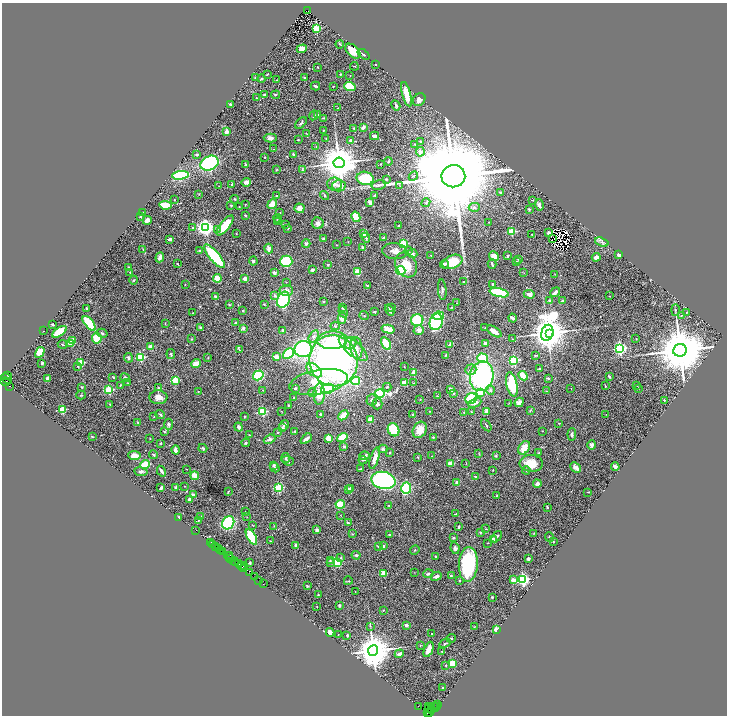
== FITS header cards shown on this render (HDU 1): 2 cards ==
NAXIS1  =                 1449
NAXIS2  =                 1427

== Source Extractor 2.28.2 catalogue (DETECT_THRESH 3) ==
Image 1449 x 1427 px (HDU 1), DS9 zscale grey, zoomed out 1/2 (1 PNG px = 2 x 2 image px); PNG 729 x 718 px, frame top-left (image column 1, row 1426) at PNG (2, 3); each listed source drawn as its Kron ellipse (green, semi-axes under 4 px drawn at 4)
Background 1.84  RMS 0.043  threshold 0.129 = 3 sigma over >= 5 px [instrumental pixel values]
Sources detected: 544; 36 cannot appear on this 1/2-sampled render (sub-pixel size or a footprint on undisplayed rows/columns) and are neither listed nor drawn; of the other 508, the 500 brightest by FLUX_AUTO listed and drawn (8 fainter detections omitted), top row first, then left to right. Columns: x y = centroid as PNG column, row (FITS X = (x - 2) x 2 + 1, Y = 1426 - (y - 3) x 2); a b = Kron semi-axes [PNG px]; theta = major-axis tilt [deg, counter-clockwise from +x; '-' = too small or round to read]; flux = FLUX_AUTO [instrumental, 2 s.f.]
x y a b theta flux
307 11 4 2 - 780
316 29 3 3 - 520
340 44 4 1 - 7.5
302 49 5 4 - 72
353 51 9 5 -44 140
363 54 7 3 -37 15
375 64 2 2 - 10
354 66 4 1 - 3.7
318 67 2 1 - 5
267 74 2 2 - 7.8
340 74 3 2 - 7.4
350 75 2 2 - 2.8
304 77 2 2 - 24
256 78 2 2 - 36
261 79 4 2 - 9.4
277 80 2 1 - 3.3
315 86 5 2 - 20
333 86 3 2 - 5.8
350 86 6 4 -18 270
406 94 12 4 -75 140
264 95 2 2 - 19
276 95 4 3 - 10
256 98 2 2 - 3.5
419 100 7 5 46 40
230 104 2 2 - 44
396 105 5 2 - 16
338 108 2 1 - 2.7
314 115 5 2 - 9.3
317 115 3 2 - 20
323 118 4 3 - 6.7
301 123 7 3 46 14
363 127 4 3 - 34
354 128 2 2 - 7.1
323 130 2 2 - 4.5
226 132 3 2 - 70
307 134 3 2 - 3
375 136 4 3 - 26
270 138 6 4 -1 28
326 138 2 2 - 3.2
298 140 3 2 - 3.6
351 140 4 3 - 20
421 141 2 2 - 11
415 144 3 2 - 3.4
316 146 2 2 - 3.6
273 149 3 2 - 3.9
420 152 5 3 - 69
197 154 3 3 - 15
293 154 4 3 - 12
265 157 2 2 - 4.5
388 161 4 3 - 7.2
210 163 9 7 25 960
339 163 5 5 - 31000
245 164 4 2 - 5.6
380 164 3 2 - 2.9
277 169 4 2 - 4
303 170 4 3 - 6.3
180 175 8 4 7 570
413 176 5 3 - 11
453 176 12 11 - 290000
365 178 9 6 -11 470
386 179 2 2 - 13
246 182 5 3 - 51
232 184 4 3 - 12
335 184 7 6 - 45
379 185 7 4 14 19
219 186 3 2 - 3.7
339 186 7 5 -2 38
400 186 2 1 - 2.5
500 193 2 2 - 34
199 194 3 2 - 3.7
375 195 3 2 - 8.9
276 196 2 2 - 5.2
324 196 5 3 - 9.9
235 199 4 3 - 7.6
174 200 2 1 - 3.3
532 200 3 2 - 3.7
370 202 3 2 - 27
426 202 4 3 - 12
272 204 5 3 - 150
165 205 6 4 -9 130
231 205 3 3 - 7.8
245 205 2 2 - 3
539 205 6 3 -73 32
239 207 2 1 - 4.1
474 207 5 4 - 17
300 208 5 4 - 45
529 209 3 2 - 11
142 212 2 2 - 3.5
280 213 2 2 - 2.8
245 215 2 2 - 6.4
140 216 3 2 - 5.5
356 217 5 4 - 130
277 218 4 3 - 8.1
147 220 4 4 - 24
278 221 3 3 - 6.6
489 222 2 1 - 2.8
318 223 6 6 - 38
286 224 3 2 - 2.7
225 225 12 4 52 220
399 226 3 2 - 13
206 227 4 4 - 4200
193 228 4 4 - 17
288 228 2 2 - 18
217 229 4 3 - 10
512 232 3 3 - 350
549 233 3 3 - 20
236 234 2 1 - 2.6
364 234 4 3 - 25
532 235 2 1 - 4.2
383 237 3 3 - 6.6
323 238 2 2 - 10
366 238 5 2 - 13
552 238 2 1 - 2.7
170 239 3 2 - 20
348 242 2 2 - 2.6
602 242 7 3 -19 19
403 243 3 3 - 580
306 244 4 4 - 17
336 245 3 2 - 2.9
363 247 3 3 - 16
269 248 5 4 - 33
143 250 4 2 - 6.2
200 250 3 2 - 6.4
395 251 12 8 -6 58
408 251 4 3 - 9
412 254 5 4 - 29
619 255 3 3 - 22
214 256 15 5 -50 600
431 256 3 2 - 4.6
494 256 5 4 - 110
508 256 3 2 - 13
160 257 5 3 - 49
596 257 4 3 - 49
519 259 3 3 - 10
253 261 4 4 - 13
286 261 6 5 - 370
452 262 10 6 21 250
517 262 4 3 - 8.4
177 263 3 2 - 4.6
328 264 4 3 - 8.5
444 264 4 3 - 15
492 264 5 2 - 16
406 265 13 10 -61 160
128 267 3 2 - 6
312 270 4 3 - 18
400 270 5 4 - 310
130 272 2 2 - 3.2
357 272 3 3 - 100
274 273 3 2 - 21
524 273 2 2 - 3.1
555 274 3 2 - 3
217 278 4 4 - 210
245 279 4 3 - 40
134 280 4 3 - 11
286 282 2 2 - 3.6
463 282 3 2 - 6.5
185 284 2 2 - 2.7
493 284 3 3 - 11
367 285 2 1 - 5.8
286 290 7 5 1 35
442 290 10 3 -86 19
555 292 5 3 - 42
499 293 10 4 -13 650
529 294 5 4 - 45
275 295 3 3 - 19
215 296 2 2 - 9.9
610 296 2 1 - 4.2
283 300 8 6 65 570
324 301 2 2 - 9.7
550 301 2 2 - 55
562 301 2 2 - 32
456 303 2 2 - 3.6
264 304 2 2 - 5
229 305 3 3 - 8.3
451 307 3 2 - 5.4
86 308 2 2 - 10
343 308 3 3 - 6.7
392 308 2 2 - 3.9
243 310 2 2 - 9
390 310 6 3 -61 28
675 310 6 2 90 8.8
343 312 6 3 -64 16
374 312 4 3 - 6.6
687 312 3 2 - 4.9
193 313 2 1 - 3.4
681 315 3 2 - 5.1
364 316 5 2 - 6.2
438 316 5 4 - 260
342 318 5 4 - 40
513 318 4 2 - 24
417 320 6 5 - 300
436 322 8 6 74 790
89 323 9 4 -50 350
236 323 4 3 - 13
52 324 3 2 - 11
165 324 4 2 - 5.3
335 326 5 3 - 10
200 327 4 2 - 9.4
243 328 4 3 - 21
485 328 2 2 - 5.7
388 329 6 3 -14 100
283 330 4 3 - 14
419 330 5 5 - 40
43 331 2 1 - 3.4
494 331 8 3 -35 73
59 332 8 4 35 180
102 333 5 4 - 13
547 333 8 6 74 23000
550 333 2 2 - 4600
314 336 7 4 61 29
97 338 5 5 - 150
192 339 3 3 - 5.1
512 339 2 2 - 3.9
636 339 2 2 - 3.8
73 340 3 2 - 81
332 340 15 9 2 220
71 343 3 2 - 300
351 343 6 5 - 36
386 343 7 3 -61 270
485 343 3 3 - 22
62 344 5 2 - 6.3
450 344 4 3 - 17
151 347 3 3 - 55
353 348 17 7 -40 110
356 348 11 6 -84 55
620 348 4 3 - 1800
303 349 8 8 - 900
239 350 3 2 - 4.6
680 350 7 6 - 65000
40 352 6 4 61 170
288 353 6 4 44 430
171 354 5 2 - 14
446 355 2 2 - 9.9
535 355 3 2 - 6
140 357 3 3 - 670
276 357 3 3 - 79
128 358 5 3 - 14
208 358 3 2 - 4.4
482 358 5 4 - 240
514 360 3 3 - 870
334 361 25 24 - 3500
81 362 3 3 - 360
42 363 2 2 - 17
196 364 5 3 - 89
78 366 4 3 - 7.7
404 367 2 2 - 2.8
540 369 2 2 - 13
314 370 9 5 -39 140
471 370 5 5 - 28
414 373 2 2 - 150
258 375 6 4 32 330
7 376 3 2 - 240
482 376 15 11 79 1500
523 376 5 3 - 140
609 376 3 2 - 11
113 377 3 2 - 6.4
7 378 6 4 -46 500
47 378 3 3 - 34
125 378 5 3 - 27
548 378 4 3 - 9.4
175 380 3 2 - 360
5 381 5 2 - 320
356 381 4 3 - 490
318 382 29 12 10 310
128 383 3 2 - 5.2
405 383 3 2 - 160
414 383 4 2 - 5.9
512 384 12 5 -78 380
120 385 2 2 - 6.1
637 385 2 2 - 3.9
10 386 2 2 - 2200
605 386 4 2 - 7.5
82 387 3 2 - 14
387 387 4 3 - 10
159 388 4 3 - 11
295 388 3 3 - 11
571 388 2 2 - 3.6
638 388 3 2 - 3.6
327 389 6 5 - 310
451 389 4 2 - 34
109 390 3 3 - 610
263 390 3 2 - 5.4
490 390 5 4 - 17
198 391 2 2 - 3.3
546 391 3 2 - 4
480 392 3 3 - 220
312 393 4 4 - 15
380 393 4 3 - 2300
453 393 3 3 - 7.5
319 394 10 6 87 150
81 395 5 3 - 9.5
437 396 3 2 - 5
158 397 9 7 -3 61
294 398 3 2 - 6.1
420 399 3 3 - 4.9
471 399 6 5 - 360
372 400 5 5 - 25
664 400 2 2 - 18
519 402 5 4 - 48
475 403 7 4 25 50
509 403 3 2 - 3.5
110 404 3 2 - 4.1
377 404 5 5 - 23
288 405 2 2 - 7.5
62 409 3 3 - 450
263 411 3 3 - 620
281 411 3 2 - 4.2
429 411 3 2 - 4.7
486 411 4 2 - 54
530 411 4 2 - 5.6
464 412 3 3 - 6.6
472 412 3 2 - 4.3
160 414 5 2 - 8.2
320 414 3 3 - 13
413 414 2 2 - 21
606 414 3 2 - 2.7
343 415 6 3 44 92
154 416 2 2 - 4.2
244 416 3 2 - 4.4
371 420 4 3 - 84
137 422 3 2 - 6.3
559 423 3 3 - 4.1
169 424 5 4 - 15
284 425 5 4 - 24
486 425 7 2 -59 8.7
239 427 4 3 - 25
282 428 3 3 - 15
394 430 7 5 -61 230
420 430 8 6 61 95
295 431 3 2 - 7.5
542 431 2 2 - 4.6
164 432 3 2 - 8.2
278 432 2 2 - 22
572 434 6 3 84 20
249 435 2 2 - 3.3
92 436 3 2 - 5.4
342 437 5 4 - 150
433 437 3 2 - 7.3
150 438 3 2 - 2.5
270 439 6 4 23 21
306 439 6 3 40 35
329 439 4 3 - 140
161 443 2 2 - 22
246 443 4 3 - 14
592 445 4 3 - 36
344 446 4 3 - 9.4
203 448 5 3 - 14
524 448 7 5 58 110
383 449 4 3 - 15
176 450 4 3 - 35
539 452 3 2 - 5.7
389 453 2 2 - 12
479 454 4 3 - 6.6
153 455 4 3 - 12
496 455 3 3 - 6.7
134 456 6 4 -7 84
364 456 5 4 - 35
432 456 2 1 - 4.6
418 457 2 2 - 4.9
286 458 5 4 - 11
375 458 11 3 72 74
363 460 4 2 - 4.9
288 461 6 4 -20 21
466 463 3 2 - 3.3
531 463 11 8 -3 170
145 464 5 3 - 400
451 464 3 2 - 77
274 465 4 3 - 16
576 467 6 4 -43 50
615 467 4 2 - 38
275 468 5 3 - 12
186 469 2 1 - 2.7
360 469 3 2 - 11
493 470 3 1 - 3.4
526 470 4 3 - 8.8
161 471 5 2 - 20
141 472 7 3 -9 17
195 476 4 3 - 100
475 476 2 2 - 15
383 480 12 8 -14 2500
457 482 2 2 - 65
537 484 4 4 - 26
184 486 2 2 - 4.4
161 488 4 2 - 23
176 488 3 3 - 27
279 488 3 3 - 650
406 488 6 5 - 360
351 489 3 3 - 27
348 490 2 2 - 120
228 492 2 1 - 6.5
588 492 2 1 - 2.9
193 495 3 3 - 34
496 496 3 2 - 5
189 499 4 3 - 29
340 504 5 3 - 220
389 505 3 3 - 6.2
547 507 3 2 - 12
246 512 2 2 - 4
456 514 2 2 - 14
341 515 2 2 - 2.7
201 516 2 2 - 4.3
179 517 2 2 - 9.2
247 517 3 2 - 3.7
198 521 2 2 - 5.8
228 523 7 5 56 580
348 523 4 2 - 12
253 525 3 1 - 3.2
274 526 3 2 - 3.3
459 527 3 2 - 10
486 529 3 2 - 4.1
317 530 3 2 - 28
196 531 2 1 - 21
480 532 2 2 - 8.1
534 533 3 2 - 4.8
352 534 3 2 - 5.9
390 535 4 3 - 17
251 537 8 4 -60 340
496 537 6 3 50 26
550 537 5 4 - 15
453 538 4 3 - 8.4
493 539 3 3 - 38
270 541 3 2 - 6.4
210 542 3 2 - 310
553 542 3 2 - 5.2
487 543 2 1 - 3.5
212 544 2 1 - 140
296 545 3 2 - 29
215 546 2 1 - 280
378 546 3 2 - 15
384 546 3 3 - 11
455 548 6 4 -82 21
219 549 2 1 - 170
220 550 2 1 - 150
415 550 5 3 - 8.1
222 551 3 1 - 170
230 555 2 2 - 460
356 555 4 3 - 15
435 556 2 2 - 5
229 557 4 1 - 480
340 558 4 3 - 9.9
231 559 2 1 - 72
528 559 2 2 - 76
330 560 4 3 - 10
234 561 4 2 - 350
249 563 2 2 - 38
330 563 3 2 - 6
338 563 4 4 - 250
238 564 4 3 - 600
468 564 17 9 87 670
242 566 4 3 - 400
245 566 2 1 - 89
244 568 2 1 - 66
249 572 3 1 - 140
384 573 3 2 - 240
414 573 2 2 - 2.4
428 574 5 3 - 16
451 575 4 3 - 7.6
436 576 6 3 22 25
254 577 3 2 - 130
523 579 3 3 - 1900
259 580 2 1 - 170
460 580 3 2 - 7.3
513 580 3 2 - 93
348 581 4 2 - 5.8
263 584 2 1 - 69
307 586 3 2 - 8
355 592 2 2 - 3.4
318 595 2 2 - 3.7
492 597 2 2 - 6.4
339 605 3 2 - 13
317 607 2 2 - 3.4
383 610 3 2 - 6.2
406 625 3 3 - 25
370 626 3 2 - 5.4
474 627 3 2 - 3.9
496 629 2 2 - 190
330 632 4 3 - 54
432 634 2 2 - 4.9
338 635 2 1 - 2.3
347 635 2 2 - 7.4
451 638 4 3 - 11
445 643 6 3 27 10
420 646 3 2 - 4.7
429 649 8 3 67 76
373 651 5 5 - 27000
442 651 3 2 - 6.6
399 654 5 3 - 23
453 663 4 4 - 140
446 666 3 2 - 5.1
442 688 2 2 - 10
437 704 3 1 - 150
419 706 3 2 - 220
428 706 3 2 - 210
437 706 2 1 - 130
433 707 2 1 - 140
435 708 3 1 - 190
429 709 4 1 - 240
431 709 3 1 - 65
427 712 3 2 - 89
429 712 3 1 - 19
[8 fainter detections neither listed nor drawn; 36 sub-pixel or undisplayed-footprint detections neither listed nor drawn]